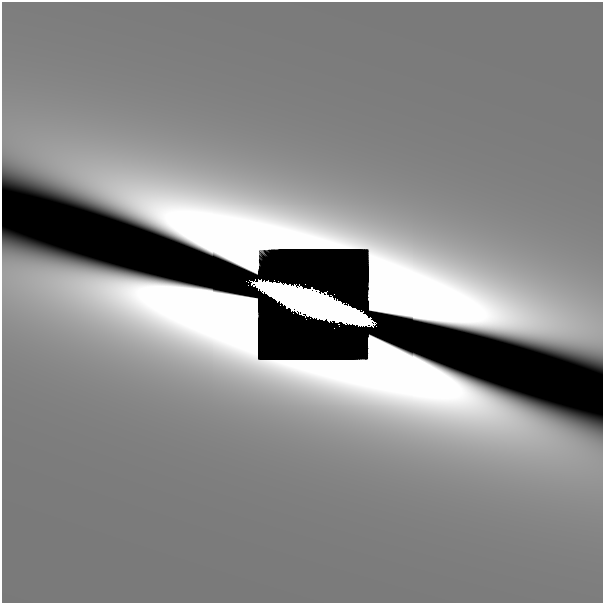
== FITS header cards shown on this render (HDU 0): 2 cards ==
NAXIS1  =                  601
NAXIS2  =                  601

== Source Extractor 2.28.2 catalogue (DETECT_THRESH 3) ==
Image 601 x 601 px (HDU 0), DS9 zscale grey, 1 PNG px = 1 image px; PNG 605 x 605 px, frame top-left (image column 1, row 601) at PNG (2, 2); no overlay
Background 8.23e-09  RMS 3.5e-09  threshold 1.06e-08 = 3 sigma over >= 5 px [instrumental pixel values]
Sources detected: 6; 4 with non-positive FLUX_AUTO (blend fragments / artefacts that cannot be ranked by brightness) are not listed; the other 2 listed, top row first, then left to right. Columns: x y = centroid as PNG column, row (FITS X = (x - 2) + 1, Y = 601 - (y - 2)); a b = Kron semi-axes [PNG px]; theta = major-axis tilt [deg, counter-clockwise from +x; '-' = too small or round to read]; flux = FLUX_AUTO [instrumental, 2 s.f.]
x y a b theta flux
313 303 80 15 -19 140
334 328 2 2 - 0.013
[4 non-positive-flux detections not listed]